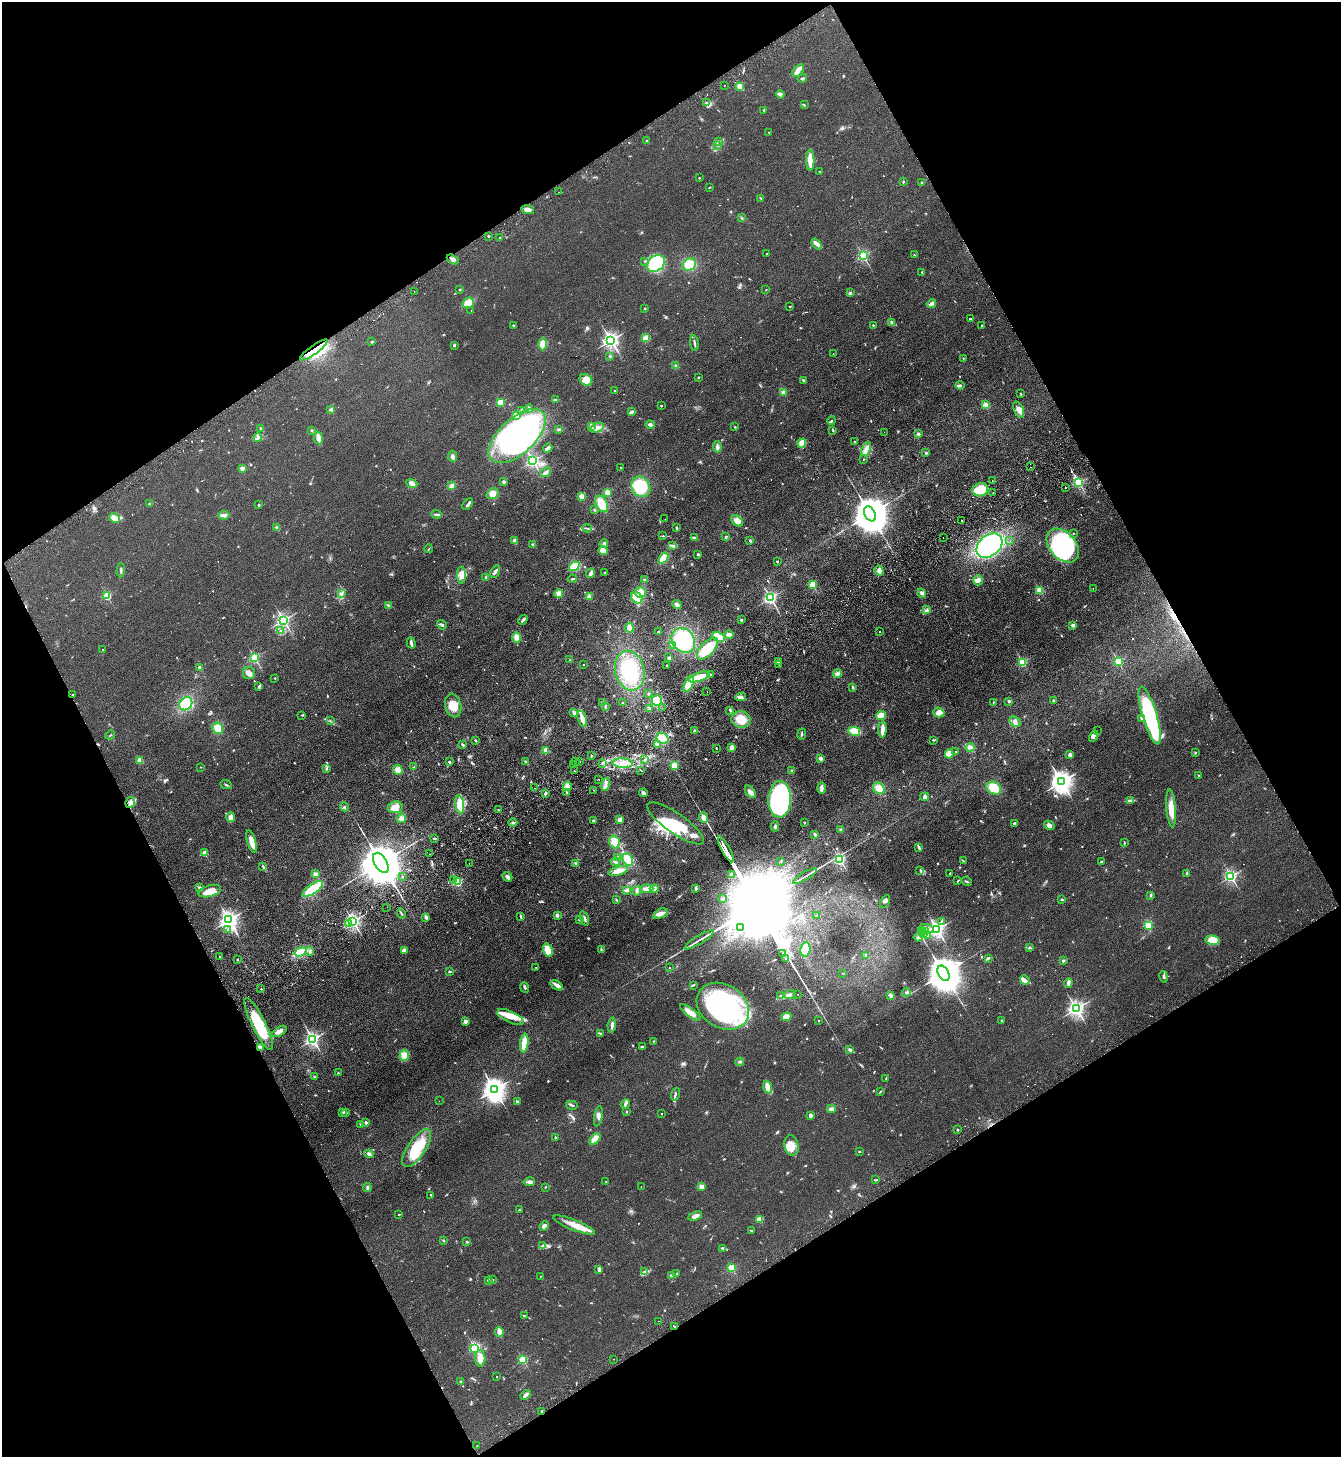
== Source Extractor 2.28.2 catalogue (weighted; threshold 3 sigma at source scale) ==
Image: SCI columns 329-5683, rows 52-5869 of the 5875 x 5919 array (HDU 1 of 3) = the unmasked area's bounding box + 8 px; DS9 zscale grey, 4 x 4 block average (1 PNG px = mean of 4 x 4 image px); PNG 1343 x 1459 px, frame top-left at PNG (2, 2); each listed source drawn as its Kron ellipse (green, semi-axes under 4 px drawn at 4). Shown black and unused: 47% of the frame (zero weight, under 2 of 3 exposures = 3% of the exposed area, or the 3 px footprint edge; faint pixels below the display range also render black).
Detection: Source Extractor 2.28.2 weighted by HDU 2 'WHT'. Background 0.0653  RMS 0.0095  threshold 0.0429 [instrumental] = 3 sigma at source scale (4.5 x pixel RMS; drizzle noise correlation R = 1.50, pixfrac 1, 0.05/0.05 arcsec/px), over >= 5 px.
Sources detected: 958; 1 too faint to see at this stretch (4 x 4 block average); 19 inside a brighter object's white glare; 30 cosmic-ray / hot-pixel residue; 2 long thin detections or spike segments (spike, bleed or trail) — neither listed nor drawn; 13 coinciding with a brighter row at this scale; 44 inside a brighter listed object's ellipse — not listed separately; of the other 849, all 500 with FLUX_AUTO >= 3.41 (the completeness limit of this list) listed and drawn (349 fainter detections not listed), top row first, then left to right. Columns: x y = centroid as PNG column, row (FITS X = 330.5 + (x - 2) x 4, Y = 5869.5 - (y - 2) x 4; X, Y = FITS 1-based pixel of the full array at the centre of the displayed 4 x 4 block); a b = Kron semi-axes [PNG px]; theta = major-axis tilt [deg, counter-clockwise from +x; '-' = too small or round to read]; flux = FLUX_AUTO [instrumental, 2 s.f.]
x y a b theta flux
798 70 7 3 53 56
802 78 4 2 - 7.3
724 85 2 2 - 5.3
740 86 2 2 - 180
780 94 4 3 - 17
707 102 3 2 - 8.9
804 104 3 2 - 3.9
764 110 2 2 - 6.5
769 132 2 2 - 3.5
647 141 2 2 - 4.7
718 141 4 2 - 7.4
718 145 4 2 - 5.9
810 160 10 3 -88 68
820 171 2 2 - 3.6
699 178 2 2 - 4.7
903 182 2 2 - 5.6
921 183 2 2 - 6.7
709 188 3 2 - 3.6
558 192 2 2 - 3.8
761 198 4 2 - 3.7
527 209 6 3 -7 24
741 218 3 2 - 5.2
488 236 2 2 - 19
500 238 2 2 - 3.7
817 244 6 4 -52 20
767 253 2 2 - 3.6
914 255 2 2 - 3.8
863 256 2 2 - 790
453 260 6 3 -30 14
645 261 3 2 - 4.2
656 263 10 7 36 390
689 264 7 6 - 84
922 272 2 2 - 15
460 289 2 2 - 23
766 290 2 2 - 4
414 291 2 2 - 14
850 292 2 2 - 5.1
468 303 6 5 - 66
931 304 5 2 - 25
790 306 2 2 - 11
645 309 2 2 - 16
471 310 2 2 - 4.9
970 319 3 2 - 9
892 323 4 3 - 14
514 325 2 2 - 4.1
873 325 2 2 - 14
982 325 2 2 - 3.6
646 338 4 4 - 37
611 340 3 2 - 2000
371 342 2 2 - 14
694 343 8 2 -81 12
543 344 6 4 88 55
454 345 3 2 - 6.4
314 350 17 4 36 86
833 354 2 2 - 4
610 356 3 2 - 4.5
963 358 2 2 - 4.2
676 366 3 2 - 6.4
698 377 2 2 - 19
586 380 7 5 -35 61
803 380 3 2 - 5.6
960 385 4 2 - 9.7
614 391 2 2 - 7.9
784 392 4 3 - 13
1020 394 3 2 - 4.9
556 400 4 2 - 5
501 402 2 2 - 330
986 405 4 3 - 24
661 406 2 2 - 12
331 409 4 2 - 13
529 409 4 2 - 14
1019 409 8 4 -67 36
522 410 3 3 - 5.8
631 412 4 2 - 16
516 415 2 2 - 160
831 421 4 2 - 5.9
650 425 4 3 - 21
591 426 3 2 - 5
735 427 2 2 - 15
261 428 3 2 - 11
597 428 7 4 24 26
559 429 3 2 - 9.9
312 430 2 2 - 4
833 431 3 2 - 4.1
884 432 2 2 - 5.8
918 434 3 2 - 11
517 436 35 17 43 2200
258 438 4 2 - 11
318 438 6 4 -81 34
854 441 2 2 - 6.8
802 443 5 4 - 45
717 447 5 3 - 17
548 448 5 2 - 22
866 449 7 4 66 30
926 453 2 2 - 5.7
453 456 5 3 - 14
863 459 2 2 - 8.2
533 461 2 2 - 1300
620 467 2 2 - 15
1030 467 2 2 - 3.7
242 468 3 3 - 16
546 472 5 3 - 18
992 481 2 2 - 8.1
504 482 2 2 - 10
412 483 6 4 -19 22
1079 483 3 2 - 800
452 486 2 2 - 30
641 487 10 9 - 140
1065 487 2 2 - 16
980 490 8 6 16 140
607 492 2 2 - 170
993 492 2 2 - 4.1
493 494 6 5 - 41
581 496 3 3 - 32
149 504 3 2 - 3.9
468 504 7 3 47 13
602 504 9 5 -62 130
258 505 3 2 - 5.9
594 510 2 2 - 3.5
436 514 5 3 - 10
870 514 8 5 -63 24000
224 515 5 3 - 17
114 518 6 4 -26 49
665 519 2 2 - 12
737 521 7 4 -40 41
961 521 2 2 - 9.2
277 528 2 2 - 82
587 528 5 2 - 6.9
676 528 3 2 - 6.7
1073 533 2 2 - 6.5
663 536 2 2 - 7.1
726 537 3 2 - 6.9
695 538 2 2 - 8.6
943 538 2 2 - 4
515 541 3 3 - 21
750 541 3 2 - 7.1
1010 541 2 2 - 4.9
604 544 4 3 - 12
533 545 3 2 - 15
672 545 4 2 - 8.7
989 546 14 10 40 800
1063 546 19 13 -47 680
429 549 4 2 - 3.5
603 551 5 3 - 49
698 554 2 2 - 9.5
663 558 6 4 54 86
777 561 2 2 - 5.1
574 566 6 4 36 120
121 570 7 2 89 11
879 570 5 4 - 20
495 572 7 2 64 13
590 573 5 2 - 18
605 573 2 2 - 8.4
461 575 8 4 -89 40
486 577 3 2 - 6.3
572 579 4 2 - 8.8
645 580 3 2 - 8.4
978 580 5 5 - 20
812 585 2 2 - 280
1093 588 2 2 - 3.6
1040 591 2 2 - 290
640 592 5 5 - 56
341 593 4 3 - 8.5
922 593 4 4 - 17
559 594 4 4 - 34
107 596 2 2 - 440
589 597 3 3 - 28
637 598 6 5 - 110
770 598 2 2 - 1400
388 605 3 2 - 5.4
677 605 5 3 - 16
927 610 2 2 - 4.3
283 620 2 2 - 1400
523 620 5 3 - 12
741 620 2 2 - 27
442 625 5 3 - 11
1073 625 4 3 - 17
629 628 5 3 - 36
281 630 3 2 - 5.4
658 632 2 2 - 4.9
880 632 2 2 - 8.8
729 635 5 3 - 19
517 637 5 4 - 44
719 637 6 3 -29 86
683 640 13 11 -53 310
411 643 6 2 -74 20
673 645 3 3 - 9
103 649 3 2 - 3.7
707 649 14 6 47 200
255 658 2 2 - 710
669 658 2 2 - 75
570 660 2 2 - 3.9
778 662 2 2 - 7.2
1118 662 2 2 - 520
1022 663 2 2 - 500
779 664 2 2 - 8
584 665 2 2 - 5
667 666 2 2 - 7
200 667 2 2 - 67
630 671 20 14 -77 290
249 673 6 6 - 25
838 673 4 3 - 18
711 674 2 2 - 10
699 677 11 3 19 150
275 678 2 2 - 10
689 684 9 4 66 97
259 686 4 2 - 8.2
853 687 3 2 - 6.6
707 691 2 2 - 5
648 693 3 2 - 4.9
72 695 2 2 - 19
741 697 5 3 - 14
657 701 5 5 - 97
1009 701 2 2 - 44
1053 701 2 2 - 8.1
993 702 3 2 - 3.8
603 703 3 3 - 8.6
623 703 2 2 - 3.8
186 704 7 6 - 200
453 705 12 8 -76 83
605 707 2 2 - 4.8
662 708 2 2 - 3.5
650 709 3 2 - 9
730 710 4 2 - 8.3
939 712 6 4 -20 29
574 713 3 3 - 18
302 715 3 2 - 3.7
1150 715 30 7 -73 840
881 716 4 4 - 70
1141 718 4 2 - 6.2
582 719 8 4 -73 40
741 720 9 8 - 100
330 721 2 2 - 3.5
1015 722 6 4 -33 24
217 728 6 5 - 58
882 730 8 3 86 49
694 731 3 3 - 7.5
854 731 6 4 -13 87
1097 731 2 2 - 4.3
802 734 5 2 - 7.8
110 735 5 2 - 4.1
1094 736 6 3 60 14
663 739 6 5 - 80
475 740 3 2 - 6
934 740 3 2 - 3.9
463 745 4 2 - 7.1
657 745 3 3 - 29
970 747 5 3 - 15
716 748 3 2 - 3.6
731 748 4 2 - 24
546 750 4 3 - 31
956 751 2 2 - 4.1
1195 753 3 2 - 5.5
949 754 5 3 - 33
1070 755 4 3 - 16
591 756 2 2 - 3.4
821 759 2 2 - 88
140 760 4 3 - 34
645 760 4 2 - 7.6
579 761 2 2 - 7.6
449 762 2 2 - 26
525 762 4 2 - 8.9
576 762 2 2 - 6
602 763 3 2 - 4.8
623 763 10 5 -4 54
573 764 2 2 - 4.4
674 765 3 3 - 37
200 767 2 2 - 4.1
414 767 2 2 - 3.6
326 769 3 2 - 4.9
398 770 5 4 - 38
641 770 3 2 - 3.8
574 771 2 2 - 12
792 771 3 2 - 4.3
1198 775 3 2 - 3.8
598 779 2 2 - 4.1
1061 782 4 3 - 4800
226 785 6 2 -24 5.8
606 785 6 3 78 18
567 786 4 3 - 16
534 788 2 2 - 3.7
822 788 5 3 - 19
879 788 6 5 - 52
994 788 8 6 -31 110
593 790 2 2 - 5.7
566 792 2 2 - 5.9
750 792 7 4 -53 20
643 793 4 2 - 16
545 794 4 2 - 8.2
925 797 4 4 - 14
780 799 18 11 87 1100
1131 800 2 2 - 4.2
130 802 5 5 - 24
460 804 9 4 -81 130
344 807 4 2 - 8
395 807 7 5 7 58
1171 808 19 4 -85 97
498 810 2 2 - 4.7
230 817 5 3 - 30
401 818 5 4 - 26
704 818 5 3 - 41
620 820 2 2 - 140
593 821 2 2 - 6.6
804 822 2 2 - 16
513 823 4 2 - 8
676 823 34 10 -35 230
1014 823 3 2 - 11
1049 825 5 3 - 21
775 826 5 3 - 10
841 830 3 2 - 4.8
815 834 2 2 - 38
434 838 3 2 - 6.9
252 842 12 3 -72 74
614 842 6 5 - 71
1124 843 3 2 - 4.6
919 847 4 2 - 15
726 849 14 2 -61 15000
204 853 2 2 - 160
430 854 2 2 - 6.7
618 858 4 3 - 15
628 860 6 5 - 75
840 860 2 2 - 820
781 861 4 2 - 3.9
963 861 2 2 - 4
615 862 4 2 - 9.7
1101 862 3 2 - 5.3
381 863 11 6 -59 43000
469 863 2 2 - 3.9
575 863 3 2 - 7.3
263 866 4 2 - 6.4
920 870 3 2 - 4.6
618 871 10 4 15 44
950 873 2 2 - 5.5
1187 873 4 2 - 11
316 874 2 2 - 140
732 874 3 3 - 11
402 876 2 2 - 8.6
805 876 13 2 30 18
1231 876 2 2 - 1100
507 877 5 3 - 18
453 879 2 2 - 3.6
958 881 3 2 - 4.1
966 881 5 2 - 6.2
457 882 2 2 - 620
199 887 3 2 - 11
696 888 3 2 - 10
313 889 12 5 35 180
647 889 6 3 4 35
654 889 4 3 - 14
627 890 4 3 - 16
210 891 11 5 16 75
637 891 5 3 - 13
1151 895 3 2 - 6.5
723 899 3 2 - 5.6
1062 899 2 2 - 4.9
616 900 3 2 - 5.9
885 901 7 3 63 14
387 907 2 2 - 3.9
401 913 5 2 - 7.1
660 914 8 4 25 28
557 915 3 3 - 11
817 916 2 2 - 3.6
426 917 4 2 - 15
521 917 4 2 - 10
584 919 7 3 -71 16
229 920 3 3 - 3100
580 920 3 2 - 4.3
353 921 2 2 - 1800
942 921 3 2 - 5.3
349 924 3 2 - 6.2
1148 926 2 2 - 270
741 927 4 2 - 10
927 929 7 3 -18 23
937 929 2 2 - 2200
228 930 2 2 - 4.5
922 931 3 3 - 12
925 931 3 2 - 5.2
923 933 3 3 - 14
927 936 3 2 - 5.5
918 937 4 3 - 14
699 940 17 2 31 25
1212 940 7 4 -12 65
1029 948 2 2 - 4.6
601 949 2 2 - 4.1
805 949 7 5 83 56
404 950 4 3 - 21
548 950 7 4 -72 81
301 952 6 4 18 180
310 952 4 2 - 12
783 953 2 2 - 250
866 955 3 2 - 6.8
220 957 2 2 - 3.5
786 958 2 2 - 250
988 958 3 2 - 8.5
237 959 2 2 - 13
1063 960 2 2 - 44
536 967 2 2 - 8.3
669 968 2 2 - 4.5
449 972 4 2 - 5.6
843 973 2 2 - 7.3
943 973 8 5 -62 23000
1164 977 6 2 -80 9.6
1025 980 5 3 - 30
1068 983 5 2 - 29
557 985 7 3 -33 39
693 985 3 2 - 6.8
525 987 5 2 - 10
261 989 2 2 - 8.9
906 992 4 2 - 9.4
790 994 6 2 18 16
798 994 2 2 - 6.8
780 996 2 2 - 3.8
891 996 3 2 - 5.4
723 1006 28 21 -31 770
1076 1009 2 2 - 2300
690 1012 12 4 -36 40
510 1017 14 5 -24 62
786 1017 5 4 - 36
1002 1020 2 2 - 16
465 1021 2 2 - 100
818 1021 2 2 - 10
259 1024 29 6 -63 240
612 1025 7 3 85 20
279 1031 8 3 31 27
600 1033 2 2 - 4.7
313 1039 2 2 - 1700
653 1041 2 2 - 3.6
524 1043 9 4 84 99
642 1046 3 2 - 6.8
260 1047 2 2 - 150
850 1050 3 3 - 8.4
404 1055 5 4 - 44
740 1062 4 2 - 6.3
338 1073 2 2 - 6.9
314 1077 2 2 - 20
886 1078 3 2 - 3.6
768 1087 6 3 -71 42
494 1090 4 3 - 5600
880 1091 3 2 - 4.2
675 1094 6 2 71 10
439 1101 2 2 - 7.2
518 1102 2 2 - 25
625 1104 5 2 - 9.5
572 1105 6 2 -13 9.9
831 1109 4 3 - 21
342 1112 2 2 - 6.9
627 1112 2 2 - 3.5
346 1113 4 2 - 5.7
661 1114 2 2 - 6.5
810 1115 3 3 - 18
598 1116 10 3 80 17
366 1123 2 2 - 43
361 1125 3 2 - 3.5
958 1130 2 2 - 6.3
555 1137 3 2 - 4.2
595 1139 7 4 47 52
791 1145 10 7 -77 54
417 1148 22 9 56 230
859 1152 3 2 - 4.2
369 1154 5 3 - 14
875 1180 2 2 - 4.5
606 1181 2 2 - 3.5
529 1182 6 3 11 12
641 1186 2 2 - 5.7
545 1187 2 2 - 4
701 1187 2 2 - 160
367 1188 4 3 - 10
431 1196 3 2 - 5
519 1210 2 2 - 5
399 1214 3 2 - 3.6
695 1216 7 3 24 31
760 1219 3 2 - 62
574 1225 22 5 -21 76
544 1226 5 3 - 12
751 1231 3 2 - 5.3
443 1241 2 2 - 6.7
467 1242 2 2 - 20
543 1245 3 2 - 5.4
723 1248 3 2 - 14
732 1268 2 2 - 370
599 1269 4 2 - 22
644 1272 4 3 - 11
677 1274 4 2 - 5.8
671 1275 3 3 - 5.5
540 1276 2 2 - 5.4
488 1280 2 2 - 10
492 1280 2 2 - 12
524 1316 2 2 - 3.8
658 1321 2 2 - 4.4
674 1326 2 2 - 12
499 1332 5 3 - 52
475 1348 2 2 - 680
480 1358 8 5 -87 45
614 1359 2 2 - 3.8
523 1360 2 2 - 500
497 1377 2 2 - 8.2
461 1382 3 2 - 4.5
526 1395 6 2 44 18
542 1411 4 2 - 5.7
477 1446 2 2 - 4.6
Overlapping masked pixels (flux is a lower limit): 6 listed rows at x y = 314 350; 72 695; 130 802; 259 1024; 260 1047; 674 1326
Diffuse or blended objects may show on this block-average render without a row.